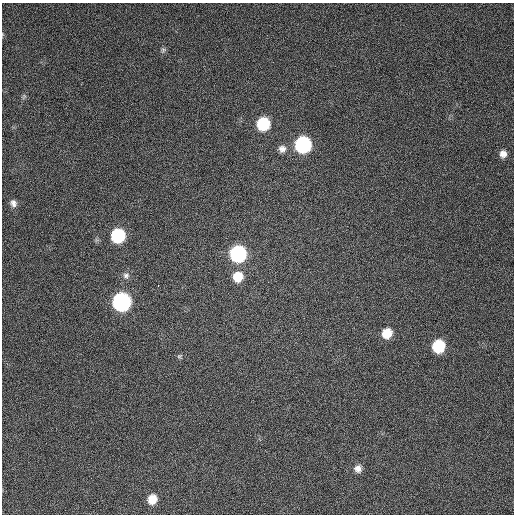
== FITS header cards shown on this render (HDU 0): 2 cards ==
NAXIS1  =                  512 / Axis length
NAXIS2  =                  512 / Axis length

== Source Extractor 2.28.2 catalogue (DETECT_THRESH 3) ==
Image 512 x 512 px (HDU 0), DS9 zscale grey, 1 PNG px = 1 image px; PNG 516 x 516 px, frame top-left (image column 1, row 512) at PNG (2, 3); no overlay
Background 345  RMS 7.4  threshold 22.1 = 3 sigma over >= 5 px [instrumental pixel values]
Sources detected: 18; all 18 listed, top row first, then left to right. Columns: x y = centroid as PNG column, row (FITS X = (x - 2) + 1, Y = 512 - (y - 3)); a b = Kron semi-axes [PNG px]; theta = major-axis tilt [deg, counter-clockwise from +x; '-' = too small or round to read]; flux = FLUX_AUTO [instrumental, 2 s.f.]
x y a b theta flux
163 50 8 6 74 1200
24 96 9 4 59 940
263 124 9 9 - 32000
303 144 10 9 - 92000
282 149 10 9 - 2800
503 154 10 9 - 3300
13 203 11 9 -69 2800
118 235 9 9 - 44000
238 254 10 9 - 97000
126 276 9 9 - 2100
238 277 10 9 - 9800
158 285 3 2 - 2500
121 302 10 10 - 160000
387 333 9 9 - 9300
439 346 9 8 - 27000
179 356 7 5 35 820
358 469 9 9 - 3100
152 499 10 9 - 8400